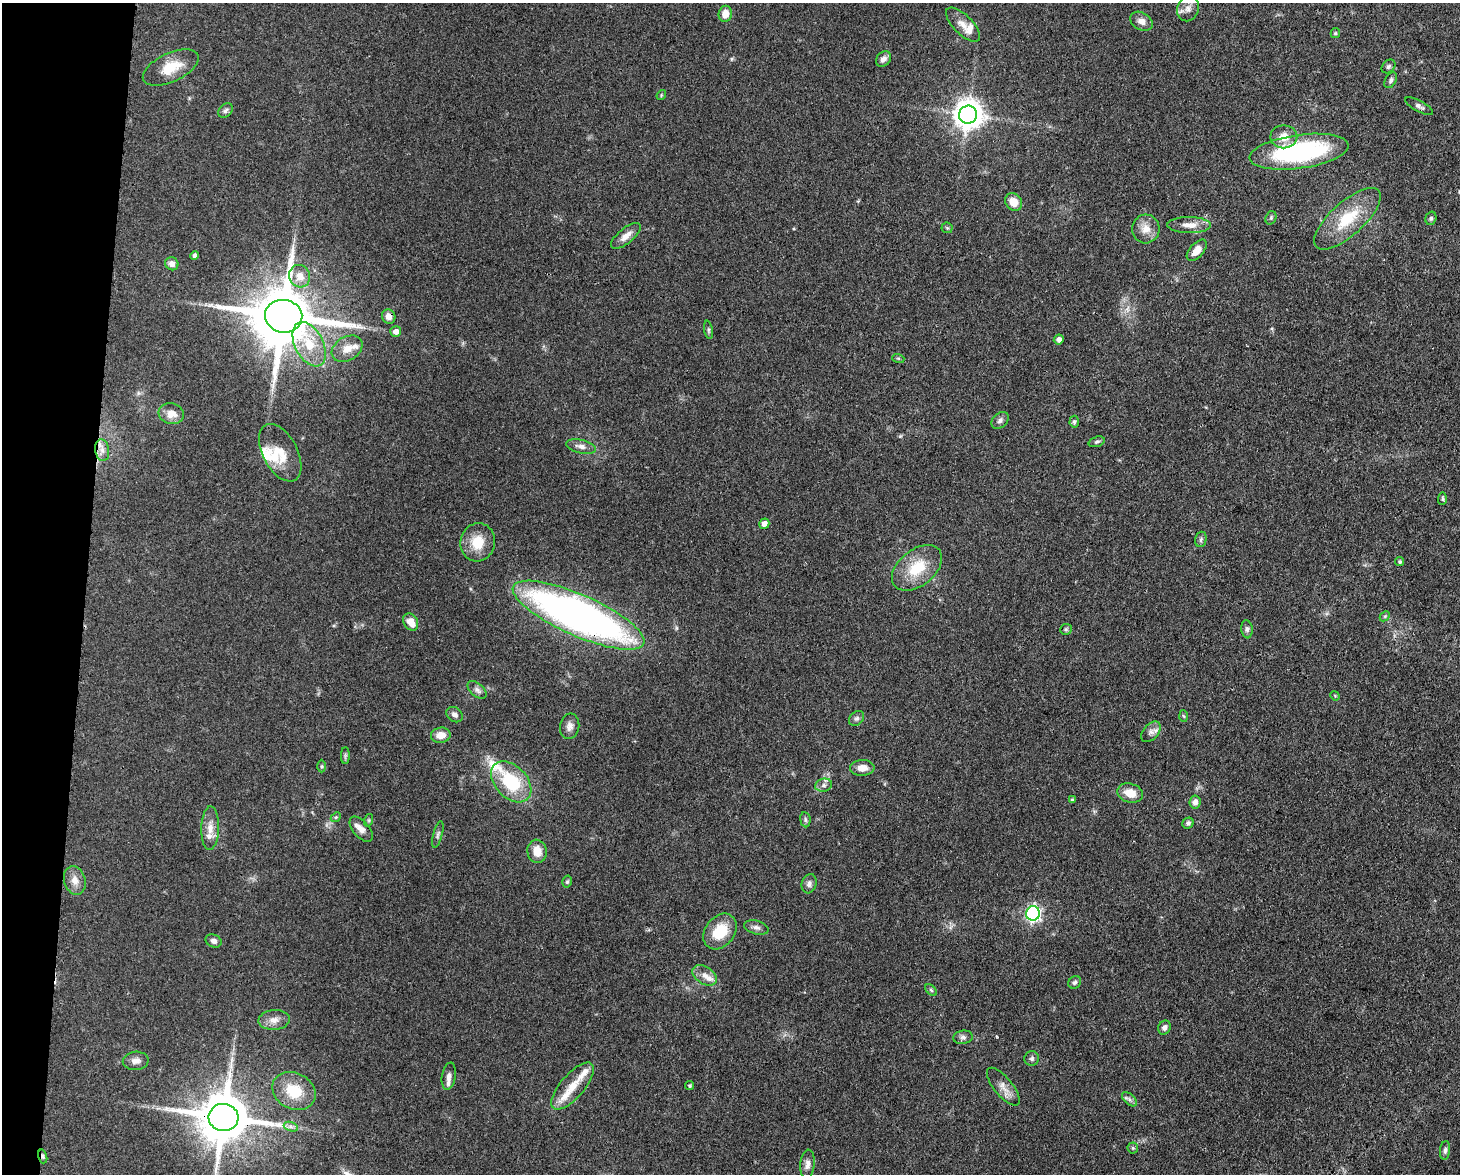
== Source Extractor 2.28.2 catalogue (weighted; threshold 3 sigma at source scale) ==
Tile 7 of 3 x 4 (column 1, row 3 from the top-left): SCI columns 302-1759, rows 1250-2421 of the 4863 x 4839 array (HDU 1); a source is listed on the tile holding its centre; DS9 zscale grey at full resolution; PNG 1462 x 1176 px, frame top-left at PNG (2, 3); each listed source drawn as its Kron ellipse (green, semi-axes under 4 px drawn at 4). Shown black and unused: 6% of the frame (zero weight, under 3 of 4 exposures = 9% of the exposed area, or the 3 px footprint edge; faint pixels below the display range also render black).
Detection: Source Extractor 2.28.2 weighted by HDU 2 'WHT'; one run over the whole footprint, this tile lists its part. Background 0.0929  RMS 0.0046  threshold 0.0207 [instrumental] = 3 sigma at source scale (4.5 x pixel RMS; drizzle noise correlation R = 1.50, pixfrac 1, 0.05/0.05 arcsec/px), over >= 5 px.
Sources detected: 115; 11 inside a brighter listed object's ellipse — not listed separately; the other 104 listed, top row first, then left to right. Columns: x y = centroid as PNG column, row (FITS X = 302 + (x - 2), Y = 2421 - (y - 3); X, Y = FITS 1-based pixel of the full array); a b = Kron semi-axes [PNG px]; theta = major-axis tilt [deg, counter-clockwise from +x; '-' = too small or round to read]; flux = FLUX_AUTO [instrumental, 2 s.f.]
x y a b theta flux
1188 9 13 10 69 3.5
725 14 8 6 80 4.9
1141 21 12 8 -31 2.7
963 25 22 9 -45 4.6
1335 33 5 4 - 0.52
883 59 8 6 47 2.1
1388 66 8 6 44 1
171 67 30 14 25 11
1391 80 8 5 60 1.2
661 95 5 4 - 0.51
1419 106 15 5 -28 1.6
226 110 8 6 45 1.2
968 115 9 9 - 630
1284 137 13 11 0 5.5
1299 152 50 16 8 69
1014 202 9 8 - 5.7
1271 218 7 5 70 0.83
1431 218 7 5 74 0.99
1347 219 42 16 42 20
1189 225 22 8 -1 4.9
947 228 5 5 - 0.67
1146 229 14 13 - 5.3
626 236 18 7 39 3.7
1197 250 13 7 48 5.1
194 256 4 4 - 1.3
172 264 7 6 - 2.2
300 276 11 10 - 4.5
284 316 19 16 -7 4000
389 316 7 6 - 3.2
708 330 9 4 -79 0.85
396 332 5 5 - 2.7
1059 339 5 5 - 1.8
309 344 24 14 -63 13
347 349 16 11 32 5.1
898 358 6 4 -18 0.6
171 414 13 10 -15 4.8
1000 420 10 7 41 1.5
1074 422 6 4 84 0.86
1097 442 8 5 17 0.92
581 446 15 7 -12 2.6
102 450 11 7 -80 2.7
280 453 31 17 -62 10
1442 499 6 4 87 0.72
764 524 5 5 - 2.6
1201 539 8 5 74 1.1
478 542 19 17 77 10
1400 562 4 4 - 0.7
917 568 29 18 39 16
578 615 71 20 -24 250
1385 616 6 4 45 0.67
411 622 9 7 -59 5
1066 629 6 5 - 0.71
1247 629 9 5 -83 1.3
477 690 11 6 -42 1.7
1335 696 5 3 - 0.41
454 715 9 7 -38 1.8
1184 716 6 4 -86 0.59
857 718 8 6 44 1.3
570 726 13 9 82 2.6
1151 732 12 7 48 2.3
441 735 10 7 5 5
345 755 8 4 90 0.82
322 766 6 4 -90 0.63
862 768 12 8 1 4.1
511 782 24 16 -46 26
824 785 8 6 15 1.7
1130 793 13 9 -16 6.3
1072 800 4 3 - 0.59
1195 802 6 5 - 2.5
336 817 6 4 43 0.63
369 820 6 4 72 0.71
805 820 7 5 -83 0.9
1188 823 6 5 - 1.1
210 828 22 9 88 4.8
361 829 15 8 -49 3.2
438 835 14 4 75 1.2
537 851 12 9 -80 5.7
75 880 14 10 -74 4
567 882 6 4 74 0.72
809 884 10 7 73 1.7
1033 913 7 6 - 120
756 927 12 6 -16 1.8
720 931 19 14 52 13
214 941 8 6 -25 1.6
705 975 13 8 -33 3.3
1075 982 7 6 - 0.92
931 990 7 4 -45 0.73
274 1020 15 10 4 3.8
1164 1028 7 6 - 1.7
963 1037 10 6 7 1.5
1032 1058 7 7 - 1.2
136 1061 13 9 4 2.8
449 1076 14 7 80 2.2
690 1085 4 4 - 0.64
573 1086 29 12 49 8.5
1003 1087 23 9 -51 4.1
294 1091 23 18 -27 14
1129 1099 9 5 -41 1.3
224 1117 15 13 -6 2700
291 1127 7 4 -19 1.2
1133 1148 5 5 - 0.65
1445 1150 9 5 84 1.3
43 1156 7 4 -73 1.1
807 1164 14 7 85 2.5
Overlapping masked pixels (flux is a lower limit): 5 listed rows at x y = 284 316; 389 316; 578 615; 224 1117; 43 1156
Isophote crosses this tile's border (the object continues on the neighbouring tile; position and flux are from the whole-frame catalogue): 1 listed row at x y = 224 1117